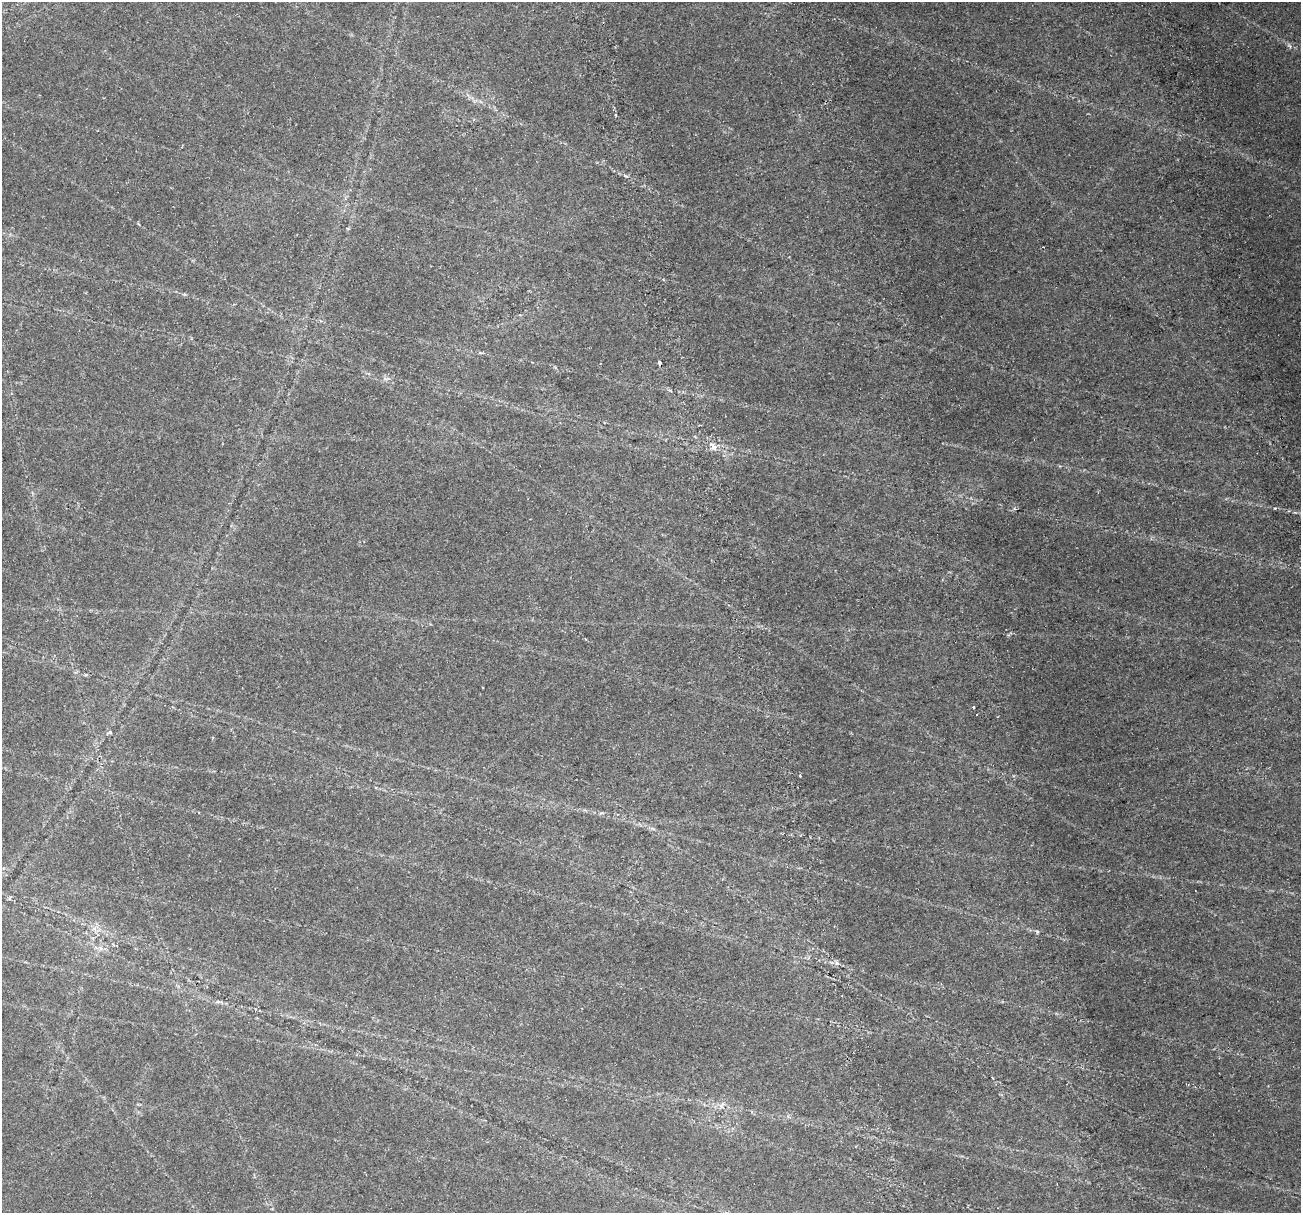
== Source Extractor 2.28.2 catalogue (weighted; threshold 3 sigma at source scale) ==
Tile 6 of 4 x 4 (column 2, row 2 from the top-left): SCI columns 1716-3014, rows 2982-4192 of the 6025 x 5914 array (HDU 1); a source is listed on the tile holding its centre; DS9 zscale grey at full resolution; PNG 1303 x 1215 px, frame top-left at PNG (2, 2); no overlay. Shown black and unused: <1% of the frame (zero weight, under 2 of 4 exposures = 22% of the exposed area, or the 3 px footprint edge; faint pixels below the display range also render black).
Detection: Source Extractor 2.28.2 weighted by HDU 2 'WHT'; one run over the whole footprint, this tile lists its part. Background 0.061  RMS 0.0038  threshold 0.0171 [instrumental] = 3 sigma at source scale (4.5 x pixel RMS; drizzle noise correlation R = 1.50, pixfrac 1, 0.0396/0.0396 arcsec/px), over >= 5 px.
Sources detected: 11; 1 cosmic-ray / hot-pixel residue — not listed; the other 10 listed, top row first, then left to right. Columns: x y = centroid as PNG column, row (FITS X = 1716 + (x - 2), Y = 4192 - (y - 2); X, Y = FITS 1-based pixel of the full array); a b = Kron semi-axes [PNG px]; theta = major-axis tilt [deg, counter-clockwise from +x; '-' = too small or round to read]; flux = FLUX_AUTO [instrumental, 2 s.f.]
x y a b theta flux
616 115 3 3 - 0.36
480 353 8 3 -5 0.46
660 363 4 3 - 1
714 447 10 7 -31 2
1275 508 3 3 - 0.29
973 707 3 3 - 1
110 732 5 5 - 0.62
800 776 3 3 - 0.32
218 1001 7 4 0 0.59
722 1105 10 5 53 1.2
Overlapping masked pixels (flux is a lower limit): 1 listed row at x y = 660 363
Unlisted compact peaks at least as high as the median listed source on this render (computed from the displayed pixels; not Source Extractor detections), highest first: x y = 1037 932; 837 963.